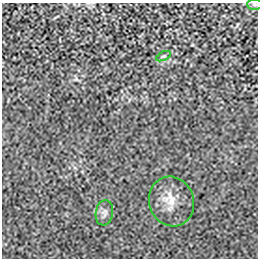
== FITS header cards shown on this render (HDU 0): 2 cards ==
NAXIS1  =                  256 / length of data axis 1
NAXIS2  =                  256 / length of data axis 2

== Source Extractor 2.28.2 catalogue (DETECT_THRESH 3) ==
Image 256 x 256 px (HDU 0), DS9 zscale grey, 1 PNG px = 1 image px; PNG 260 x 260 px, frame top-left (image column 1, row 256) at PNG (2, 3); each listed source drawn as its Kron ellipse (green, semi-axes under 4 px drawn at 4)
Background -6.14e-05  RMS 0.0021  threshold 0.00621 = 3 sigma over >= 5 px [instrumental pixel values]
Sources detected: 4; all 4 listed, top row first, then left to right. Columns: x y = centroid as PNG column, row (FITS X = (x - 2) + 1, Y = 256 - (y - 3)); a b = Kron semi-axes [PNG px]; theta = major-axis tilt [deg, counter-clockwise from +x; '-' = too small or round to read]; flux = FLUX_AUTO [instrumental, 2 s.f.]
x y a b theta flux
254 4 7 5 -1 0.28
164 56 8 4 26 0.21
171 201 25 22 -71 2.6
104 213 13 8 81 0.73
At the frame edge (FLAGS 8, measured only in part): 1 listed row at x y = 254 4